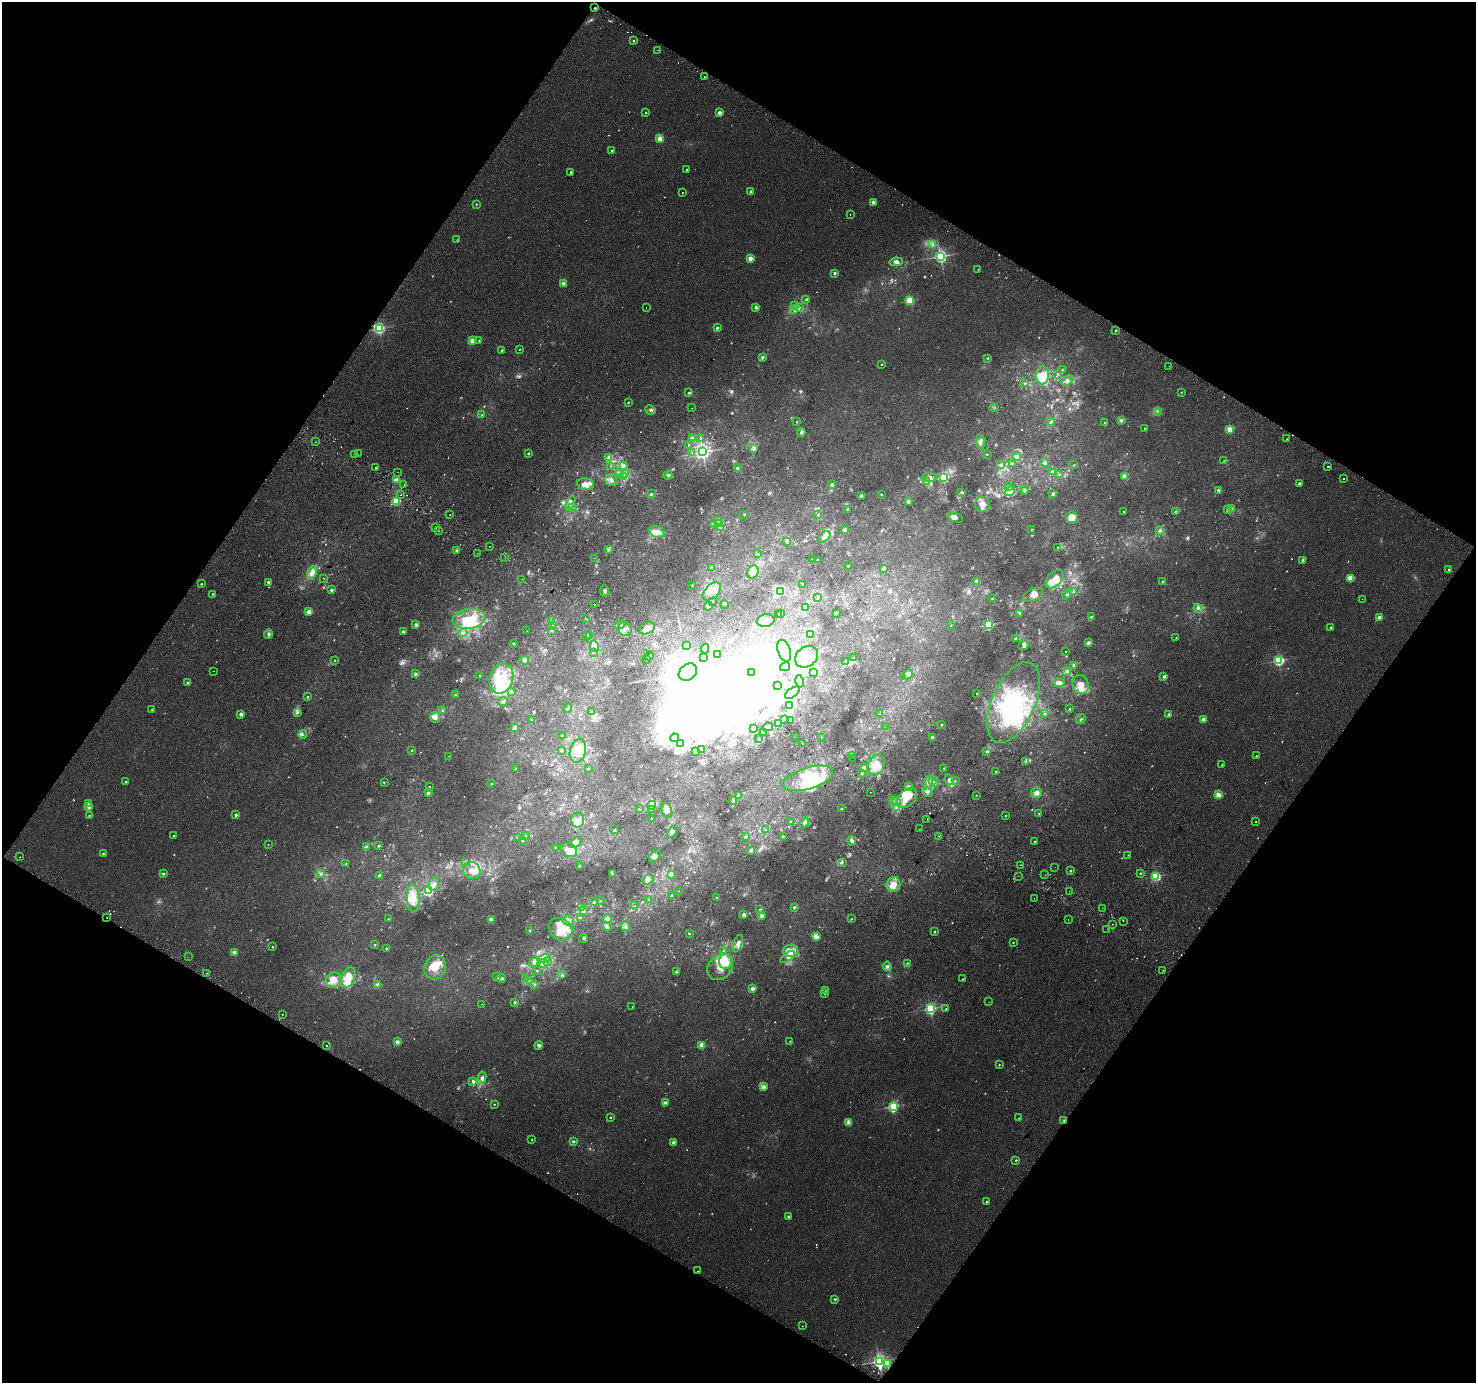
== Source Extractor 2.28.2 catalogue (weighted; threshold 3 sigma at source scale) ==
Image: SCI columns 30-5925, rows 291-5811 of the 5947 x 6033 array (HDU 1 of 3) = the unmasked area's bounding box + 8 px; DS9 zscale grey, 4 x 4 block average (1 PNG px = mean of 4 x 4 image px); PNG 1478 x 1385 px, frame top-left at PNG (2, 2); each listed source drawn as its Kron ellipse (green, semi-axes under 4 px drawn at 4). Shown black and unused: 48% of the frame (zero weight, under 2 of 3 exposures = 2% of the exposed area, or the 3 px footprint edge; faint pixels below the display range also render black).
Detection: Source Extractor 2.28.2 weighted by HDU 2 'WHT'. Background 0.00369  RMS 0.0038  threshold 0.0172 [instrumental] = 3 sigma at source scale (4.5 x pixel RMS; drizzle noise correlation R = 1.50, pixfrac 1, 0.0396/0.0396 arcsec/px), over >= 5 px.
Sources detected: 1340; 62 too faint to see at this stretch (4 x 4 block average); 85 inside a brighter object's white glare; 40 cosmic-ray / hot-pixel residue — neither listed nor drawn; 22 coinciding with a brighter row at this scale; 86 inside a brighter listed object's ellipse — not listed separately; of the other 1045, all 500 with FLUX_AUTO >= 1.43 (the completeness limit of this list) listed and drawn (545 fainter detections not listed), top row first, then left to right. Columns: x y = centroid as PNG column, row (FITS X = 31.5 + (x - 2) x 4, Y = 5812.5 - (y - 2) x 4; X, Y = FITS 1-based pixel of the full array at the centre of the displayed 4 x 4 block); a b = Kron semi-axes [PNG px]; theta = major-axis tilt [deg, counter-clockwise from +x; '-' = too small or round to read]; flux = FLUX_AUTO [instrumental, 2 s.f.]
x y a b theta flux
595 8 2 2 - 3.4
633 41 2 2 - 4
657 50 2 2 - 2.2
704 76 2 2 - 3.7
646 113 2 2 - 3
719 113 2 2 - 27
660 139 2 2 - 82
612 151 2 2 - 8.3
686 170 2 2 - 2.1
571 172 2 2 - 5.8
751 192 2 2 - 26
682 193 2 2 - 2.1
873 202 2 2 - 27
476 204 2 2 - 2.6
850 214 2 2 - 1.7
457 240 2 2 - 1.7
933 244 4 2 - 4
940 256 3 2 - 600
750 258 2 2 - 47
896 262 7 4 7 7.7
978 269 2 2 - 1.5
834 273 2 2 - 14
564 284 2 2 - 43
806 299 3 2 - 1.9
909 301 2 2 - 140
795 306 3 2 - 3
756 307 2 2 - 19
799 307 2 2 - 1.7
646 308 2 2 - 2.2
795 311 2 2 - 2.2
379 328 3 2 - 440
717 328 2 2 - 15
1116 330 2 2 - 4.1
479 340 2 2 - 1.9
472 341 2 2 - 54
519 349 2 2 - 2
502 350 2 2 - 3.7
763 357 3 3 - 3.5
987 358 3 2 - 2.2
881 364 2 2 - 3.1
1169 366 2 2 - 2.2
1063 370 2 2 - 2.2
1057 374 2 2 - 2.7
1042 375 9 7 88 62
1067 381 6 2 41 4.4
1025 383 2 2 - 2.4
1181 392 2 2 - 1.9
689 393 4 2 - 2.4
628 403 2 2 - 3.4
995 407 2 2 - 1.5
692 408 2 2 - 15
650 410 5 3 - 4.4
1157 412 2 2 - 1.5
481 415 2 2 - 1.5
1121 420 2 2 - 18
797 422 2 2 - 2.6
1051 422 4 3 - 3.8
1104 423 2 2 - 2.3
1145 429 2 2 - 6.2
1230 429 2 2 - 93
801 432 4 3 - 5.2
692 438 4 2 - 2.9
701 438 3 2 - 2.1
1287 439 2 2 - 13
315 442 2 2 - 4.5
980 442 7 4 -76 9
689 445 2 2 - 1.5
754 449 4 2 - 3.4
702 452 3 3 - 900
528 453 2 2 - 7
691 453 3 2 - 1.5
354 454 2 2 - 3.1
358 454 2 2 - 2.2
987 454 2 2 - 3.6
1017 456 4 3 - 6.2
609 457 3 3 - 6.9
1224 461 2 2 - 1.5
1045 463 4 4 - 5.1
1001 464 4 3 - 5.8
1013 464 2 2 - 1.7
1073 465 3 2 - 1.5
611 466 2 2 - 1.6
623 466 4 3 - 4.3
376 467 2 2 - 1.5
1328 467 2 2 - 17
737 468 2 2 - 12
398 472 2 2 - 1.8
1052 472 3 3 - 10
620 473 4 3 - 5.7
625 474 3 2 - 3.1
668 475 4 3 - 4.9
1060 475 3 2 - 1.8
1124 476 2 2 - 51
623 477 3 2 - 2.9
930 477 7 3 -4 7.7
943 477 2 2 - 450
1343 479 2 2 - 5.4
396 480 2 2 - 58
611 480 6 5 - 9.3
927 481 4 3 - 5.1
1299 483 2 2 - 12
585 484 8 5 -11 14
404 485 2 2 - 2.4
832 485 4 3 - 4.5
1008 487 2 2 - 5.1
1024 490 4 2 - 2.1
1219 490 2 2 - 22
1010 491 5 4 - 12
961 492 3 2 - 2.7
651 494 4 2 - 2.7
881 494 2 2 - 2.9
1053 494 4 3 - 6.1
401 495 2 2 - 2.5
861 496 3 3 - 2.8
396 501 2 2 - 200
908 502 2 2 - 25
570 503 8 2 69 5.8
982 505 8 7 - 23
572 508 3 2 - 1.9
1231 508 3 2 - 2.1
848 509 3 2 - 1.6
1227 510 2 2 - 7.2
1124 512 2 2 - 4.3
1176 512 3 2 - 2.1
744 514 2 2 - 2.3
450 515 2 2 - 3.3
818 515 2 2 - 2.5
1072 517 6 5 - 34
955 518 8 4 -22 13
717 520 3 2 - 2
714 523 4 2 - 3.8
719 523 4 3 - 3.7
435 528 2 2 - 1.7
720 528 4 2 - 2.7
845 530 2 2 - 30
1031 530 2 2 - 1.8
438 531 2 2 - 1.9
1160 531 3 3 - 4.1
657 532 8 5 -27 19
824 537 7 4 38 17
786 541 3 2 - 3
489 546 2 2 - 1.5
1058 548 3 2 - 1.8
457 550 2 2 - 19
609 550 3 2 - 1.8
477 553 2 2 - 1.6
757 554 2 2 - 1.6
505 557 2 2 - 2
594 558 2 2 - 1.9
812 559 2 2 - 5.7
817 559 3 2 - 2.2
1303 560 4 2 - 3
848 566 2 2 - 5
711 567 3 2 - 3
884 568 2 2 - 19
1449 569 2 2 - 7.9
753 572 7 5 62 30
312 573 7 4 68 16
324 578 2 2 - 2.6
1350 578 2 2 - 76
521 579 2 2 - 1.7
1055 579 11 7 47 24
977 581 2 2 - 49
1163 581 2 2 - 5
268 582 2 2 - 9.8
201 584 2 2 - 3.3
802 585 2 2 - 1.6
692 586 2 2 - 1.6
331 590 2 2 - 16
605 591 5 3 - 4.7
712 591 11 6 44 23
1074 591 3 2 - 1.8
781 592 3 2 - 2.7
212 594 2 2 - 3.4
1067 594 5 2 - 2.4
1033 595 11 6 25 16
817 597 3 2 - 1.4
992 599 2 2 - 5.9
1362 599 2 2 - 1.6
713 601 2 2 - 2.1
724 604 3 2 - 2.1
594 605 2 2 - 3.5
708 606 4 4 - 13
806 608 2 2 - 1.8
1198 608 5 3 - 5.6
309 612 2 2 - 49
836 613 2 2 - 1.5
1019 613 2 2 - 3.2
781 614 2 2 - 1.6
779 615 2 2 - 8.1
1091 617 4 3 - 3.8
1379 617 2 2 - 30
585 618 2 2 - 3.2
469 619 16 10 9 55
766 620 9 6 11 17
552 621 4 2 - 2.5
416 625 2 2 - 22
619 625 5 3 - 6.6
951 625 2 2 - 2.6
988 625 2 2 - 270
553 626 3 2 - 2.3
647 628 8 5 25 21
1331 628 2 2 - 6.4
625 629 7 6 - 16
552 630 3 2 - 4.7
527 631 2 2 - 2
403 632 2 2 - 13
463 633 4 3 - 4.7
268 634 5 3 - 4.9
590 635 3 2 - 3.6
810 635 3 2 - 2.8
587 636 4 2 - 3.1
1176 638 2 2 - 2.1
1015 639 2 2 - 10
513 643 3 2 - 1.9
1088 643 2 2 - 34
687 645 3 3 - 3.4
1024 645 6 5 - 6.9
594 646 6 3 -80 34
705 649 5 2 - 3.4
784 651 11 6 -70 28
1066 651 2 2 - 1.5
593 652 2 2 - 1.6
717 654 3 2 - 2.1
649 656 4 2 - 4.3
807 657 12 10 38 50
704 658 3 3 - 6.6
854 658 2 2 - 2.6
335 660 2 2 - 2.1
524 660 5 4 - 5.3
646 660 2 2 - 3.4
1278 660 2 2 - 370
846 661 3 2 - 2
1074 665 2 2 - 15
785 667 5 3 - 4.6
213 671 2 2 - 1.5
1066 671 2 2 - 1.9
688 672 10 7 40 14000
751 672 3 2 - 3.1
814 672 2 2 - 3
415 674 2 2 - 14
908 674 5 2 - 3.3
479 676 2 2 - 1.9
1164 676 2 2 - 17
501 678 15 11 74 76
799 681 6 4 -78 9.1
188 683 2 2 - 7.3
1059 683 6 4 8 11
1080 684 10 8 -63 22
778 686 3 2 - 3.1
512 691 3 2 - 2.1
792 693 8 4 34 15
977 694 2 2 - 1.7
456 695 3 2 - 2.7
307 697 2 2 - 3.3
503 702 5 4 - 5.4
1013 702 43 21 66 240
789 705 4 2 - 6.9
567 708 5 3 - 4.4
1069 709 2 2 - 4.6
152 710 2 2 - 4.5
443 710 3 2 - 2.3
592 711 2 2 - 2.6
297 713 4 3 - 3.9
241 714 2 2 - 22
879 714 2 2 - 1.6
1045 714 4 2 - 1.9
1169 714 2 2 - 18
435 717 5 5 - 14
1081 719 5 2 - 3.1
1203 719 2 2 - 30
532 720 2 2 - 1.5
785 720 2 2 - 2.9
791 721 2 2 - 1.4
779 724 2 2 - 3
941 725 2 2 - 5
515 727 2 2 - 36
768 727 5 4 - 9.6
885 727 2 2 - 1.5
754 729 2 2 - 1.9
764 733 2 2 - 5.5
303 735 4 2 - 3.2
563 736 3 2 - 1.9
794 737 2 2 - 1.5
821 737 2 2 - 2.6
932 737 2 2 - 16
674 738 4 4 - 5.4
758 739 4 2 - 1.5
802 743 2 2 - 19
681 744 3 2 - 11
701 749 3 2 - 2.5
412 750 2 2 - 2.8
561 750 2 2 - 7.5
578 751 12 8 76 27
696 751 3 2 - 2.6
987 751 4 3 - 3.1
853 755 2 2 - 8.2
449 756 2 2 - 2.1
1256 756 2 2 - 2.1
853 758 2 2 - 2
1025 761 3 2 - 2.2
876 765 11 8 62 33
1222 765 2 2 - 1.5
864 768 4 3 - 4.9
944 768 2 2 - 2.3
515 769 2 2 - 5.3
588 769 2 2 - 4.1
996 772 2 2 - 4
862 773 2 2 - 3.8
808 778 26 11 17 120
949 780 5 3 - 7.8
933 781 2 2 - 1.5
955 781 2 2 - 1.5
126 782 2 2 - 5.6
384 782 2 2 - 3.8
928 782 7 3 73 8.9
491 784 2 2 - 2.7
935 784 4 2 - 3.2
908 786 3 2 - 2.4
429 787 2 2 - 3.5
870 792 2 2 - 41
927 792 5 3 - 4.2
428 793 2 2 - 17
1036 793 5 5 - 11
976 795 2 2 - 1.7
1218 795 2 2 - 62
738 796 3 2 - 1.9
907 798 12 7 44 35
733 800 4 3 - 6.6
893 800 2 2 - 1.9
897 802 3 2 - 4
88 804 2 2 - 3.6
652 805 4 3 - 5.4
89 807 2 2 - 19
897 808 3 2 - 3.8
639 809 2 2 - 1.8
651 809 3 2 - 2.9
841 809 2 2 - 4.2
667 810 8 5 -64 12
1039 813 2 2 - 1.8
236 815 2 2 - 14
89 816 2 2 - 2.5
1006 816 2 2 - 3.1
652 818 4 2 - 1.9
927 819 2 2 - 2.1
578 820 7 6 - 21
791 822 3 2 - 2.3
1255 822 2 2 - 2.3
804 823 5 3 - 5.4
920 829 2 2 - 1.9
614 830 3 2 - 2.3
765 830 2 2 - 1.7
672 832 6 4 54 6.3
174 835 2 2 - 1.7
525 836 2 2 - 1.6
745 836 2 2 - 3
783 836 2 2 - 7.7
939 836 2 2 - 4.5
517 837 2 2 - 1.5
522 841 3 2 - 2
852 841 4 4 - 5.1
576 842 6 3 38 6.4
1034 842 2 2 - 1.4
268 844 2 2 - 1.6
367 846 4 3 - 3.1
378 846 3 2 - 2.1
556 847 2 2 - 3.2
569 850 9 6 -31 21
751 851 4 3 - 3.5
103 854 2 2 - 3.4
1128 855 2 2 - 1.5
655 856 7 5 47 7.9
20 857 2 2 - 25
466 862 4 2 - 3.1
842 863 3 2 - 2.8
346 864 2 2 - 1.7
1021 865 2 2 - 2.7
579 866 2 2 - 2.6
1055 867 2 2 - 2
472 870 9 8 - 21
1070 871 2 2 - 4.6
321 873 3 2 - 3.8
1140 873 2 2 - 3.7
163 874 2 2 - 12
612 874 4 2 - 1.4
379 875 2 2 - 3.4
671 875 3 3 - 3.4
1045 875 2 2 - 3.1
1018 876 2 2 - 1.9
1156 876 2 2 - 260
648 879 6 4 36 8.4
434 884 7 5 79 12
893 884 7 7 - 24
428 891 2 2 - 360
679 891 2 2 - 1.6
1069 891 2 2 - 1.6
672 895 3 2 - 2.6
413 898 14 6 -85 33
717 898 2 2 - 5.8
1034 898 2 2 - 1.7
649 900 2 2 - 1.9
601 901 2 2 - 1.6
594 902 3 2 - 3.1
634 906 2 2 - 2.4
581 907 3 2 - 2.5
794 907 2 2 - 14
1102 908 2 2 - 2.3
760 909 2 2 - 2.5
583 911 4 2 - 2.5
744 915 2 2 - 31
762 916 2 2 - 31
107 918 2 2 - 4.4
581 918 2 2 - 2.1
388 919 2 2 - 2
491 919 2 2 - 37
607 919 5 4 - 5.8
851 919 2 2 - 2.6
1068 919 2 2 - 2.1
568 921 6 5 - 10
1123 921 2 2 - 3
1112 924 2 2 - 2.6
607 926 5 3 - 4.6
625 927 5 2 - 3.1
560 929 12 10 -37 42
1107 929 2 2 - 2.3
530 931 2 2 - 6.1
934 932 2 2 - 5.2
689 933 2 2 - 4.7
816 937 2 2 - 55
584 939 4 2 - 2.5
1013 942 2 2 - 2.2
738 943 8 4 70 12
375 944 2 2 - 5
272 947 2 2 - 3.5
387 948 2 2 - 7
723 951 3 2 - 1.8
791 951 7 6 - 19
234 952 2 2 - 33
188 957 2 2 - 1.9
788 957 8 4 36 11
544 959 7 4 15 13
726 961 7 6 - 49
534 962 6 4 32 8.3
547 962 3 2 - 2.3
907 963 3 2 - 1.6
543 964 5 3 - 6.1
887 966 4 4 - 5.1
435 967 12 10 69 57
720 967 14 11 45 32
537 970 2 2 - 1.6
1162 970 2 2 - 3
676 972 3 3 - 5
207 973 2 2 - 2.1
562 974 3 2 - 2.6
349 977 10 6 72 44
496 977 3 3 - 2.8
501 978 4 2 - 6.7
526 978 2 2 - 1.6
962 979 2 2 - 1.6
333 980 8 7 - 25
530 981 3 2 - 1.5
534 984 2 2 - 1.5
377 985 2 2 - 59
753 989 2 2 - 31
825 991 2 2 - 2.3
825 994 2 2 - 1.9
515 1002 3 2 - 1.9
989 1002 2 2 - 1.7
482 1004 2 2 - 1.7
632 1006 2 2 - 2.6
930 1009 2 2 - 450
946 1009 2 2 - 2.6
282 1014 2 2 - 1.7
790 1041 2 2 - 1.8
397 1042 2 2 - 33
539 1045 4 3 - 4.3
702 1045 2 2 - 65
326 1046 2 2 - 19
999 1065 2 2 - 2.5
482 1078 6 4 81 8.6
473 1081 3 2 - 6.6
764 1087 4 3 - 4.9
665 1103 4 3 - 4.1
494 1104 2 2 - 3
893 1106 2 2 - 210
610 1117 2 2 - 4.6
1019 1118 2 2 - 1.9
1064 1121 3 2 - 9.4
849 1122 2 2 - 53
532 1139 2 2 - 1.9
573 1141 2 2 - 13
674 1142 2 2 - 29
1016 1160 2 2 - 3.8
987 1202 2 2 - 2.6
789 1217 2 2 - 11
698 1271 2 2 - 4.4
835 1299 2 2 - 5.7
802 1326 2 2 - 2.9
879 1361 3 3 - 750
888 1364 2 2 - 93
Overlapping masked pixels (flux is a lower limit): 4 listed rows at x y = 595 8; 107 918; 1064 1121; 888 1364
Diffuse or blended objects may show on this block-average render without a row.